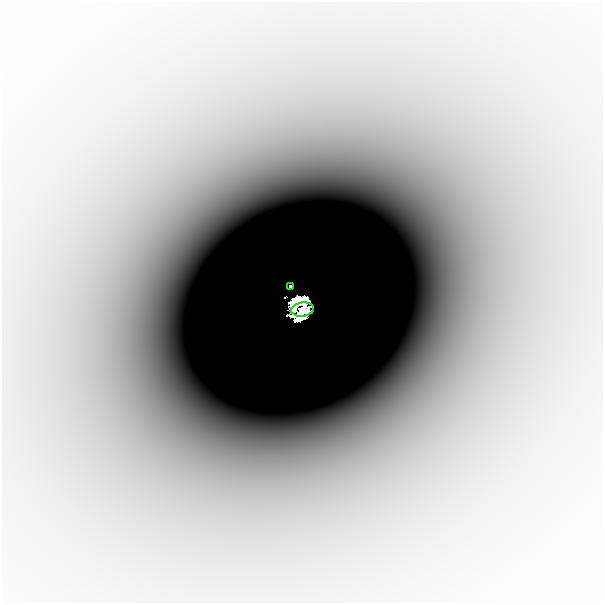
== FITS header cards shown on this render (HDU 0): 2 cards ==
NAXIS1  =                  601
NAXIS2  =                  601

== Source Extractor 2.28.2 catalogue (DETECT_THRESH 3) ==
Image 601 x 601 px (HDU 0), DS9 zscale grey, 1 PNG px = 1 image px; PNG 605 x 605 px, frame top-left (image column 1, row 601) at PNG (2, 2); each listed source drawn as its Kron ellipse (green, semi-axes under 4 px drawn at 4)
Background -4.65e-05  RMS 1.1e-05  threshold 3.19e-05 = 3 sigma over >= 5 px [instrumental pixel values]
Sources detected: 4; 2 with non-positive FLUX_AUTO (blend fragments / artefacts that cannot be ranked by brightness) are neither listed nor drawn; the other 2 listed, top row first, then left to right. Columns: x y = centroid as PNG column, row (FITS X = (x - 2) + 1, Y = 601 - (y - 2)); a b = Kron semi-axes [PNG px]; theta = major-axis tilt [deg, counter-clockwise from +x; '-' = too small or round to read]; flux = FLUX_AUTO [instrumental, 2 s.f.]
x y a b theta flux
291 287 4 3 - 0.35
303 309 11 7 8 0.59
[2 non-positive-flux detections neither listed nor drawn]